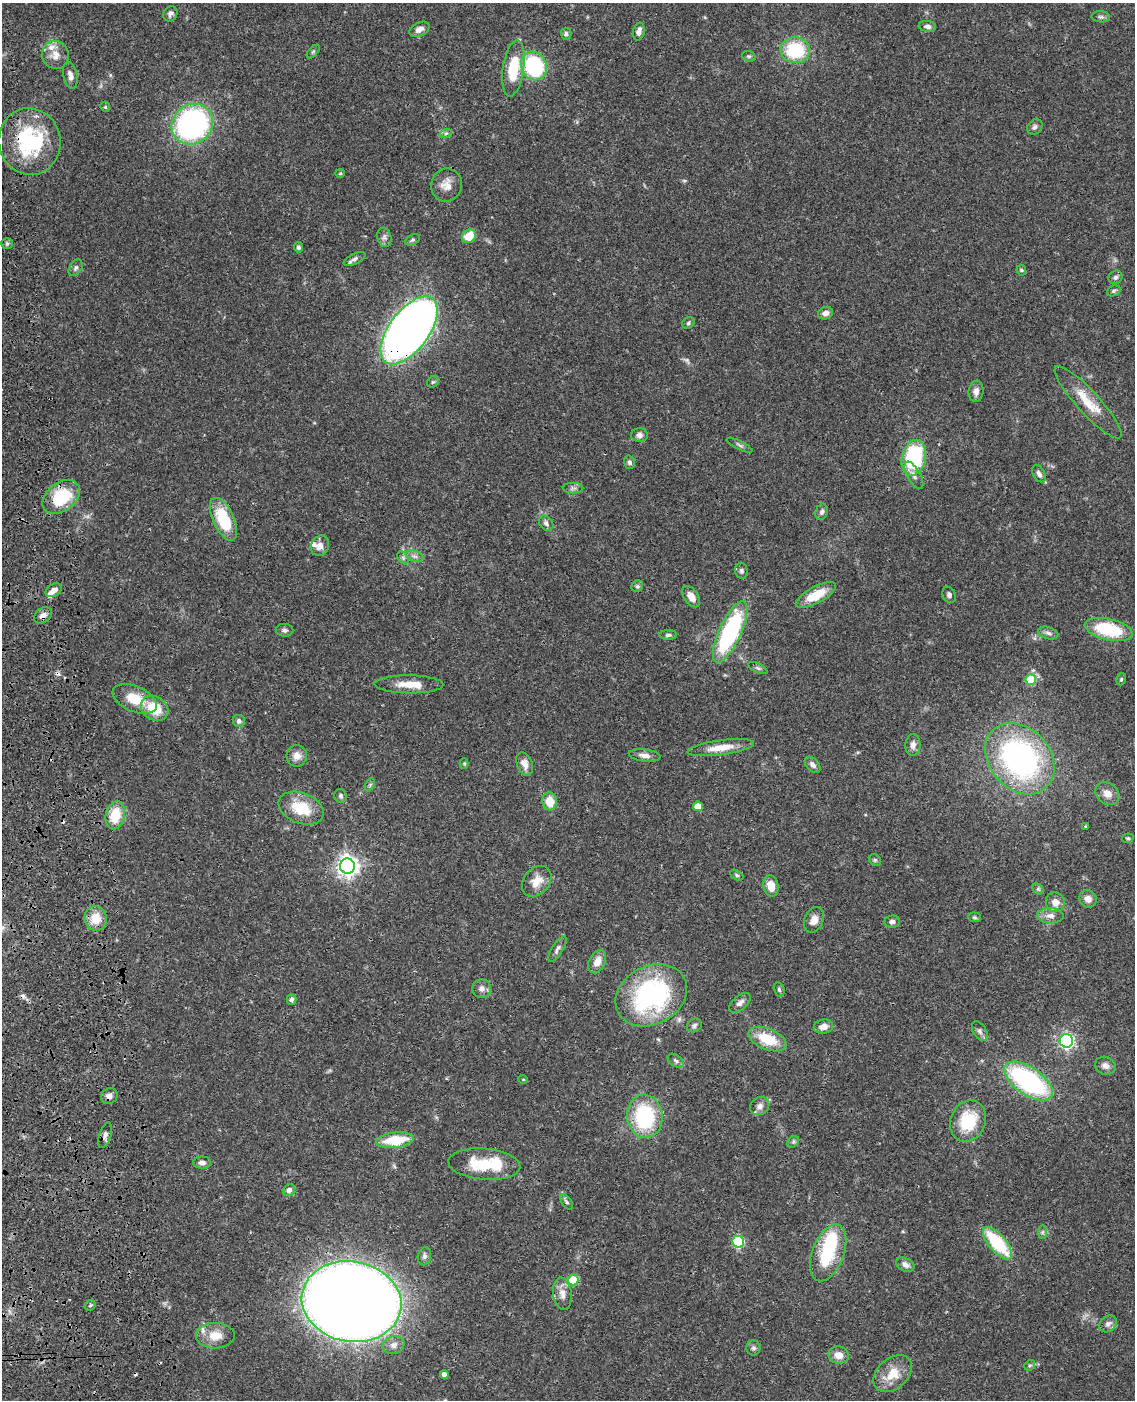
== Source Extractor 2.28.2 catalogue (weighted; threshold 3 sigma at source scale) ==
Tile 7 of 4 x 3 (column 3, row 2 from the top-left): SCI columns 2387-3519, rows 1654-3051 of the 4769 x 4604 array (HDU 1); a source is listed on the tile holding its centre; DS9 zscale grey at full resolution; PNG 1137 x 1402 px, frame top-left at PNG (2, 3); each listed source drawn as its Kron ellipse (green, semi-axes under 4 px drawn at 4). Shown black and unused: <1% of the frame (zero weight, under 3 of 4 exposures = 6% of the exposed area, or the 3 px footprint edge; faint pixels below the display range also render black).
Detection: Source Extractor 2.28.2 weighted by HDU 2 'WHT'; one run over the whole footprint, this tile lists its part. Background 0.0444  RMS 0.0028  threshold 0.0126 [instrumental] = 3 sigma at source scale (4.5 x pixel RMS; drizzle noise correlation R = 1.50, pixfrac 1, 0.05/0.05 arcsec/px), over >= 5 px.
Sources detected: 155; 1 too faint to see at this stretch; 2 inside a brighter object's white glare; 3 cosmic-ray / hot-pixel residue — neither listed nor drawn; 5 inside a brighter listed object's ellipse — not listed separately; the other 144 listed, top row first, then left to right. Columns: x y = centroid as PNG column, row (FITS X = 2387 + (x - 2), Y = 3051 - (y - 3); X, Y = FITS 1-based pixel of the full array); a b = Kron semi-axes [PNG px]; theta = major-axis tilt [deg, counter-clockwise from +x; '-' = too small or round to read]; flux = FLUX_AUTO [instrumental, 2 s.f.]
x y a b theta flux
170 14 8 6 58 1
1101 17 9 5 -3 0.69
927 26 9 5 -6 1
419 29 11 6 26 1.7
639 32 9 5 77 1.4
566 34 6 5 - 0.64
795 50 14 13 - 16
313 52 8 4 48 0.41
55 55 14 13 - 2.8
749 56 7 5 -19 0.45
534 66 15 12 -62 24
513 68 28 10 81 12
70 75 14 7 -78 1.4
105 107 5 4 - 0.4
192 124 21 19 39 67
1035 127 8 7 - 0.92
446 133 6 4 19 0.48
30 141 33 31 -78 24
340 173 4 4 - 0.3
446 185 17 15 80 3.2
469 236 7 6 - 5.8
384 237 9 7 -79 1
413 240 8 5 27 0.53
7 243 5 5 - 0.48
298 247 5 4 - 0.57
354 259 12 5 26 0.93
76 268 9 6 59 0.76
1021 270 5 5 - 0.4
1115 277 7 6 - 0.73
1114 291 7 5 22 0.49
825 313 7 6 - 1.5
688 323 6 5 - 0.52
409 330 40 20 54 270
433 382 6 5 - 0.47
976 391 10 7 83 1.5
1088 402 48 11 -48 7.3
639 435 8 7 - 1.1
740 445 14 3 -27 0.57
914 458 18 12 76 26
630 462 7 5 -72 0.64
1039 474 9 5 -60 1
914 475 15 6 -60 1.4
573 488 10 5 0 0.84
61 497 21 14 37 14
822 512 8 6 75 0.8
223 519 23 10 -65 12
546 523 8 6 -51 0.92
320 546 10 8 62 2
415 556 9 5 -19 0.93
403 558 7 4 -56 0.54
741 571 8 6 -75 0.73
637 586 6 5 - 0.53
54 590 9 6 29 1.5
816 595 22 8 28 7
949 595 8 6 -66 0.88
691 597 12 7 -56 2.5
43 615 10 7 36 1.5
1109 629 24 10 -13 18
285 630 9 6 -3 0.85
730 632 33 11 65 38
1048 633 10 6 -16 0.93
668 635 9 5 1 0.65
758 668 10 4 -26 0.57
1121 679 6 4 70 0.41
1031 680 5 5 - 9.2
409 684 34 9 -1 4.5
135 699 23 12 -23 7.2
154 708 14 11 -32 7.7
239 721 6 6 - 0.9
913 745 11 7 88 1.3
721 748 33 7 8 4.7
645 755 16 6 -7 1.6
297 756 11 10 - 2
1020 759 39 30 -49 68
464 763 5 4 - 0.32
525 764 12 7 -69 2.1
813 765 9 6 -47 1.1
370 785 7 4 59 0.48
1107 794 13 10 -38 2.4
341 796 7 6 - 0.64
550 801 9 7 -82 4.6
698 806 5 5 - 4.1
301 808 23 15 -21 9
115 815 14 9 78 7.2
1085 826 3 3 - 0.48
1128 838 6 4 9 0.44
875 860 6 5 - 0.46
348 866 7 7 - 180
737 875 7 4 -28 0.46
537 881 17 12 51 3.8
771 886 10 7 -78 3.2
1038 889 6 4 -46 0.48
1088 899 9 8 - 1.8
1055 902 10 9 - 2.5
1050 916 13 7 -1 1.9
974 917 6 5 - 0.44
96 918 12 11 - 5
814 920 13 9 67 2.3
892 922 8 6 9 1.1
557 949 15 5 58 1
597 962 12 8 64 2.7
481 989 9 9 - 1.4
779 989 7 5 -73 0.54
651 995 37 29 28 46
292 999 5 5 - 0.84
740 1003 13 7 40 1.4
694 1025 8 6 34 0.72
823 1027 9 7 10 1.9
980 1031 11 6 -60 0.99
767 1039 20 10 -23 8.7
1066 1041 7 6 - 67
676 1061 9 5 -35 0.77
1105 1066 10 9 - 1.5
523 1079 5 3 - 0.23
1028 1081 28 13 -34 44
109 1096 9 7 36 1.4
760 1106 10 8 36 1.4
645 1116 22 17 -84 24
968 1121 21 17 67 11
105 1135 13 6 73 1.1
395 1140 19 8 6 10
793 1142 6 5 - 0.5
202 1163 9 6 1 1
484 1164 36 15 -5 11
289 1190 6 5 - 1.2
567 1202 9 4 -55 0.56
1042 1232 7 4 89 0.48
738 1242 6 6 - 22
997 1243 20 8 -49 18
828 1253 30 16 69 17
424 1256 9 6 79 0.89
905 1265 10 6 -27 1.3
573 1280 5 5 - 8.7
562 1294 16 9 -81 2.4
351 1302 50 40 -10 670
90 1305 6 5 - 0.41
1108 1324 9 7 42 1.2
215 1336 19 13 0 4.4
394 1345 11 9 18 1.7
753 1348 7 7 - 0.76
839 1355 10 8 -13 2.9
1030 1365 6 4 41 0.44
893 1374 22 15 42 6
444 1375 4 4 - 1.3
Overlapping masked pixels (flux is a lower limit): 7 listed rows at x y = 30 141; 409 330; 43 615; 730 632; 1028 1081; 109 1096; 351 1302